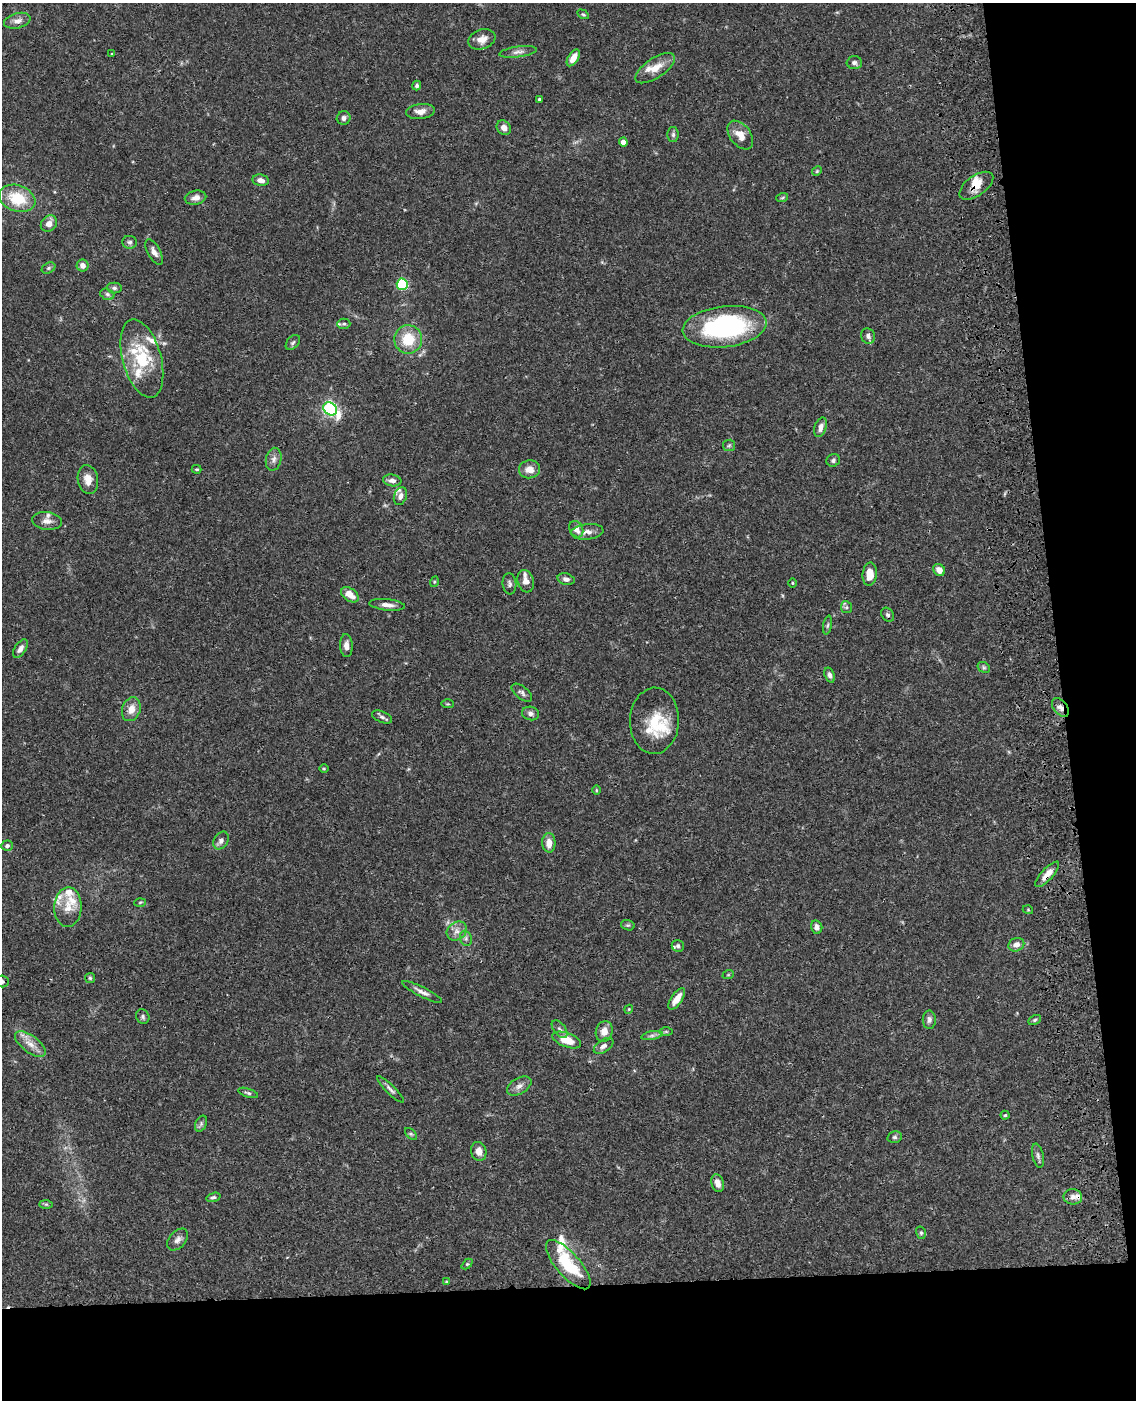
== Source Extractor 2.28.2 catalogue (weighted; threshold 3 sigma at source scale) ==
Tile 12 of 4 x 3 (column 4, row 3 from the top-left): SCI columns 3520-4653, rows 255-1652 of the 4770 x 4604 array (HDU 1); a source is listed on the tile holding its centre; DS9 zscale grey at full resolution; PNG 1138 x 1402 px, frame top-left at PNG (2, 3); each listed source drawn as its Kron ellipse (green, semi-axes under 4 px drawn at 4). Shown black and unused: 15% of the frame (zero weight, under 3 of 4 exposures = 6% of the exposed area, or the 3 px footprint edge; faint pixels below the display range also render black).
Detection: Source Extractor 2.28.2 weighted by HDU 2 'WHT'; one run over the whole footprint, this tile lists its part. Background 0.0574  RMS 0.003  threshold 0.0137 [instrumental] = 3 sigma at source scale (4.5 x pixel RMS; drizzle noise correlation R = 1.50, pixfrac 1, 0.05/0.05 arcsec/px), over >= 5 px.
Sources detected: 138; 1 too faint to see at this stretch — neither listed nor drawn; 16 inside a brighter listed object's ellipse — not listed separately; the other 121 listed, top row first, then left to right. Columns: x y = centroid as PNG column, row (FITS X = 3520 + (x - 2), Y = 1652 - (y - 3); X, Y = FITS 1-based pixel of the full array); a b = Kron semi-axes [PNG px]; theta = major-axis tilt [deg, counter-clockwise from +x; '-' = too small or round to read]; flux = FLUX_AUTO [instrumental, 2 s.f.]
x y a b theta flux
583 14 6 4 -31 0.43
17 21 13 7 15 1.9
482 39 14 9 19 2.7
518 52 19 5 7 1.5
112 54 3 3 - 0.22
573 58 9 5 58 2.8
854 63 7 6 - 0.83
655 68 23 9 34 4.2
417 86 5 4 - 0.69
539 99 3 3 - 0.32
420 111 14 7 6 2.1
344 118 7 6 - 1
504 128 8 6 -51 1.6
673 135 7 6 - 0.78
740 135 16 10 -52 3.6
623 142 4 4 - 2.4
817 171 5 4 - 0.36
260 180 8 5 -10 1.7
976 186 19 10 36 3.7
17 198 18 13 -20 10
195 198 11 7 11 1.5
782 198 6 3 19 0.36
49 224 9 7 42 2.1
130 242 7 6 - 0.76
154 252 14 6 -61 1.6
83 265 6 6 - 1.8
48 268 7 5 27 0.56
402 284 5 5 - 28
114 288 7 5 -1 0.67
107 294 7 5 -16 0.7
344 324 6 5 - 0.56
724 327 42 20 7 48
868 336 8 6 -62 1.1
408 339 14 14 - 8.8
293 343 8 5 48 0.74
142 358 40 19 -75 15
330 409 7 6 - 72
821 427 10 6 70 1.7
729 445 6 5 - 0.56
274 459 11 7 78 1.5
833 460 7 6 - 0.77
197 469 5 3 - 0.37
530 469 10 9 - 2.9
88 479 14 10 -81 2.7
392 480 9 6 -8 1.5
400 496 9 6 70 1.5
47 521 15 9 -7 2
576 529 8 6 -62 2.3
587 532 16 7 5 2
939 570 6 5 - 2.1
870 574 12 7 85 3.9
566 579 8 5 -15 1.2
526 581 11 8 -73 1.9
434 582 5 3 - 0.29
792 583 4 3 - 0.26
509 584 10 7 -83 0.9
350 595 10 6 -35 3.2
387 605 18 5 -6 1.8
846 607 6 5 - 0.58
888 615 7 5 -56 0.77
828 625 9 4 79 0.62
346 645 11 6 -87 1.6
20 649 10 5 57 1.4
984 667 7 5 -30 0.51
830 675 8 5 -71 1
522 693 12 6 -39 0.99
448 704 6 3 -1 0.33
1060 707 10 6 -50 1.6
131 709 12 9 71 2.9
530 713 9 6 -13 1.1
382 717 11 5 -24 0.86
654 721 33 24 88 11
324 769 5 3 - 0.27
596 790 5 3 - 0.28
221 841 9 7 57 1.3
549 843 10 6 -88 2.7
7 846 6 5 - 0.8
1047 874 16 5 48 2.8
140 902 6 4 3 0.32
68 907 20 13 87 4.7
1028 910 5 3 - 0.27
628 925 7 5 -17 0.48
817 927 7 5 -76 1.4
457 931 10 8 36 2
466 938 8 6 -71 0.78
1016 945 8 6 22 1.8
678 946 6 5 - 0.51
728 975 6 3 19 0.3
90 978 5 5 - 0.46
2 981 7 6 - 0.99
422 992 22 5 -27 1.7
677 999 12 5 55 3.1
629 1009 4 3 - 0.26
143 1017 7 6 - 0.75
929 1020 9 6 -88 1.1
1035 1020 7 4 27 0.49
560 1029 10 6 -52 0.86
604 1031 10 8 72 2.7
666 1032 6 4 0 0.46
652 1036 11 4 11 0.97
567 1040 15 7 -20 5.6
30 1044 18 8 -37 3
604 1046 11 6 35 1.3
519 1086 13 8 30 1.6
390 1089 18 4 -45 1.1
248 1093 10 4 -18 0.65
1005 1115 4 4 - 0.41
201 1124 8 5 67 0.74
411 1134 7 4 -44 0.52
895 1137 7 5 13 0.63
479 1151 9 7 -73 2.3
1038 1156 12 5 -78 0.96
718 1183 9 6 -73 2
213 1197 7 4 16 0.56
1073 1197 9 7 -9 1.5
46 1204 7 4 0 0.44
921 1233 6 5 - 0.55
178 1240 13 8 48 1.5
467 1264 6 4 44 0.38
568 1265 31 12 -49 15
446 1282 4 3 - 0.34
Overlapping masked pixels (flux is a lower limit): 4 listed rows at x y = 976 186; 724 327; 1060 707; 1047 874
Isophote crosses this tile's border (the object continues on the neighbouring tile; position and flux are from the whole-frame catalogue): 1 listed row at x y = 2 981